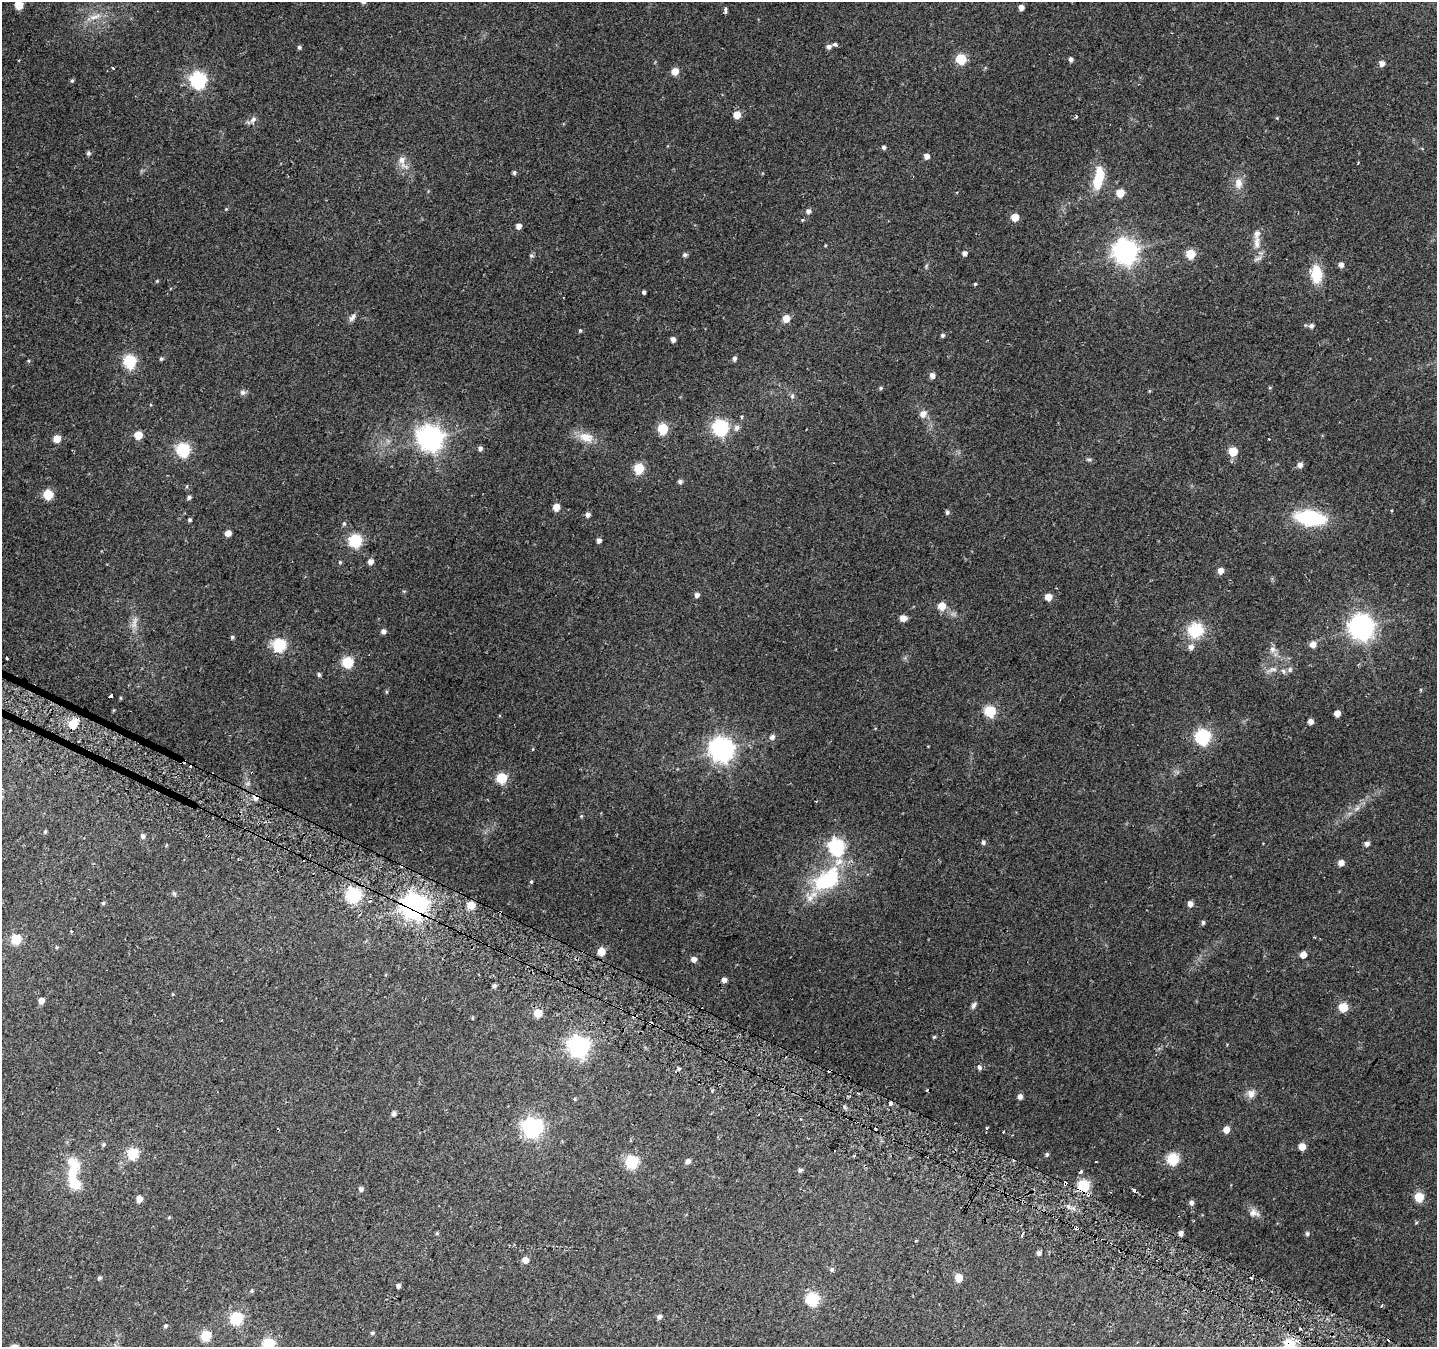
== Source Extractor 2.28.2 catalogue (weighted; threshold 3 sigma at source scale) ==
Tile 6 of 4 x 4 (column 2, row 2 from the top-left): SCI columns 1458-2892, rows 2984-4328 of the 5776 x 5902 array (HDU 1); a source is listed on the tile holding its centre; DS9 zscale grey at full resolution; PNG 1439 x 1349 px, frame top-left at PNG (2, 2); no overlay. Shown black and unused: <1% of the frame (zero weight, under 2 of 3 exposures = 2% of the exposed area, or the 3 px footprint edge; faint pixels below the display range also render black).
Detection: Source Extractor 2.28.2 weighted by HDU 2 'WHT'; one run over the whole footprint, this tile lists its part. Background 0.0525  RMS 0.012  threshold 0.0531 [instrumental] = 3 sigma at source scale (4.5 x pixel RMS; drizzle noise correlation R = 1.50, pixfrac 1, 0.0396/0.0396 arcsec/px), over >= 5 px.
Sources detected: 227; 1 too faint to see at this stretch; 1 inside a brighter object's white glare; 23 cosmic-ray / hot-pixel residue — not listed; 4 inside a brighter listed object's ellipse — not listed separately; the other 198 listed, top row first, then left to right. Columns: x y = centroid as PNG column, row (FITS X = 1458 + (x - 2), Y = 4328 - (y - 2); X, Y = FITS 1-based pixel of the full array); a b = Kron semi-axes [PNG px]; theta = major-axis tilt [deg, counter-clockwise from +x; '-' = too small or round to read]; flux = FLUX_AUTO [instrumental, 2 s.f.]
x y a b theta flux
19 5 5 5 - 38
1021 7 4 4 - 7.7
725 10 8 3 89 2.1
95 17 18 6 15 9.6
835 44 5 3 - 4.1
829 46 5 5 - 4.4
299 47 5 4 - 2.3
961 59 5 5 - 75
1071 59 4 4 - 3.8
1382 63 5 5 - 6.7
112 68 4 3 - 1.3
675 71 5 5 - 17
72 80 5 4 - 1.9
198 80 7 7 - 280
737 115 5 5 - 21
1076 116 3 3 - 3.4
1277 118 4 4 - 0.94
253 120 10 6 48 4.3
884 147 4 4 - 2.9
88 153 5 4 - 2.9
926 156 5 4 - 7.1
402 161 21 9 -68 11
514 173 4 4 - 2.3
1098 179 23 9 81 39
1238 183 15 11 -89 10
1120 193 5 5 - 30
226 209 4 4 - 0.97
808 211 5 5 - 4.6
1015 217 5 5 - 23
802 220 4 4 - 1.1
518 226 4 4 - 7
1257 243 18 9 -90 12
1125 252 8 8 - 1000
965 253 5 4 - 5
1191 254 5 5 - 50
685 255 6 5 - 2.9
531 256 5 5 - 2.3
1341 265 5 4 - 5.8
1316 274 17 11 -88 33
157 281 4 4 - 1.1
975 284 4 3 - 1.4
644 292 4 3 - 2.5
352 317 12 6 57 4.1
786 319 5 5 - 19
1311 326 5 5 - 3.7
580 330 5 4 - 1.4
942 335 4 4 - 2.4
673 339 4 4 - 6
734 358 5 4 - 3.7
161 359 5 4 - 2
129 361 6 6 - 140
932 376 5 5 - 6.9
880 388 5 4 - 1.8
242 392 7 7 - 3.4
792 396 8 5 89 2.8
923 414 7 7 - 7.4
741 417 5 3 - 1.2
720 428 6 6 - 270
737 428 7 6 - 4.7
663 429 6 6 - 64
138 435 5 5 - 29
586 437 22 12 -14 16
430 438 8 8 - 1100
57 439 5 5 - 21
1269 439 3 3 - 1.3
480 448 5 5 - 3.6
183 450 6 6 - 170
1233 451 5 5 - 43
1089 459 8 4 -8 1.9
1300 465 5 5 - 6
639 468 5 5 - 70
680 482 4 4 - 3.4
48 494 5 5 - 59
189 497 5 4 - 2.9
556 507 5 5 - 17
947 512 6 5 - 2.4
587 515 5 5 - 4.9
1310 518 27 13 -7 91
190 520 4 4 - 2
344 524 5 5 - 1.5
228 533 5 4 - 9.8
355 541 6 6 - 160
599 541 4 4 - 5.2
370 561 5 5 - 8
340 562 4 4 - 1.3
1221 571 5 5 - 10
697 595 5 5 - 4.7
1048 597 5 5 - 17
942 606 5 5 - 22
903 618 5 4 - 14
134 624 17 6 80 7.4
1361 627 8 8 - 1000
1195 630 16 14 29 43
383 631 5 5 - 4.6
232 637 5 4 - 1.7
1313 644 5 5 - 9.6
279 645 6 6 - 160
1191 647 6 6 - 5.7
1272 649 9 8 - 5
7 658 3 2 - 1.2
347 662 6 5 - 95
1273 669 12 6 6 5.5
1290 669 7 6 - 2.9
319 674 6 5 - 2.2
1421 690 4 4 - 1.3
386 692 5 3 - 1.2
110 696 5 3 - 8.4
990 711 6 5 - 100
1337 713 5 5 - 12
1311 721 4 4 - 7.4
73 723 6 5 - 46
772 737 5 5 - 4.7
1203 737 6 6 - 250
533 749 5 3 - 0.82
722 750 8 8 - 990
502 778 5 5 - 81
256 797 6 6 - 6.7
816 801 3 2 - 0.92
581 816 5 5 - 1.3
45 831 5 3 - 1.5
143 836 5 5 - 3.7
983 842 5 5 - 2.8
1367 844 5 5 - 4.4
836 847 7 6 - 290
1341 863 5 5 - 9.9
827 880 33 19 36 99
531 882 4 4 - 1.3
174 893 6 5 - 1.8
354 895 6 6 - 220
103 903 5 4 - 1.7
1190 904 5 5 - 6.5
471 905 5 5 - 27
414 906 9 8 - 1200
1203 922 5 5 - 2.4
71 931 3 3 - 1.4
16 939 5 5 - 65
56 947 5 3 - 1.1
601 951 5 5 - 28
1303 955 5 4 - 12
694 959 5 4 - 8.5
724 980 4 4 - 6.2
494 986 5 4 - 3
41 1001 5 4 - 9.6
974 1005 9 5 58 3.5
1343 1007 5 5 - 43
538 1013 5 5 - 31
472 1018 4 4 - 1.1
934 1037 4 4 - 1.4
579 1046 8 7 - 590
979 1067 5 5 - 3.8
679 1069 5 5 - 2.1
712 1091 5 3 - 1.1
1251 1094 11 10 - 7.2
1020 1096 5 5 - 5
575 1099 4 4 - 1.4
890 1104 4 3 - 18
394 1114 5 4 - 4.3
533 1127 8 7 - 460
1226 1130 5 5 - 14
1003 1132 3 3 - 4.6
103 1144 6 5 - 1.8
1302 1147 5 5 - 16
133 1153 6 6 - 84
1047 1154 5 4 - 2
854 1155 3 2 - 1.4
1173 1159 6 6 - 110
688 1161 5 5 - 5.2
632 1162 6 6 - 150
1096 1162 3 2 - 1.2
75 1166 22 13 -54 24
800 1170 4 4 - 3.1
75 1184 11 8 -42 29
1083 1186 6 6 - 130
361 1189 5 5 - 3.8
1419 1197 5 5 - 51
139 1199 5 4 - 12
1191 1203 5 5 - 4.8
1254 1213 15 9 -8 8.1
169 1217 5 3 - 1.3
1416 1223 5 3 - 1.1
437 1233 5 4 - 1.3
1181 1233 4 4 - 6.6
1307 1234 5 5 - 2.5
1039 1253 5 4 - 3.8
525 1260 5 5 - 13
832 1270 5 5 - 2.6
99 1278 6 5 - 1.8
958 1278 5 5 - 26
398 1286 4 4 - 4.2
252 1291 5 4 - 1.6
813 1299 6 6 - 140
659 1317 5 5 - 4.5
236 1319 6 6 - 140
165 1326 5 4 - 2.1
372 1333 5 4 - 1.7
206 1336 6 5 - 70
268 1344 6 6 - 130
1290 1345 6 6 - 100
Overlapping masked pixels (flux is a lower limit): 6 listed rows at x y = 110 696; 73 723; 256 797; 414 906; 1083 1186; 1290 1345
Isophote crosses this tile's border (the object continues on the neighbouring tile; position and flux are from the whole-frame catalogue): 3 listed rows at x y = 19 5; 268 1344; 1290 1345